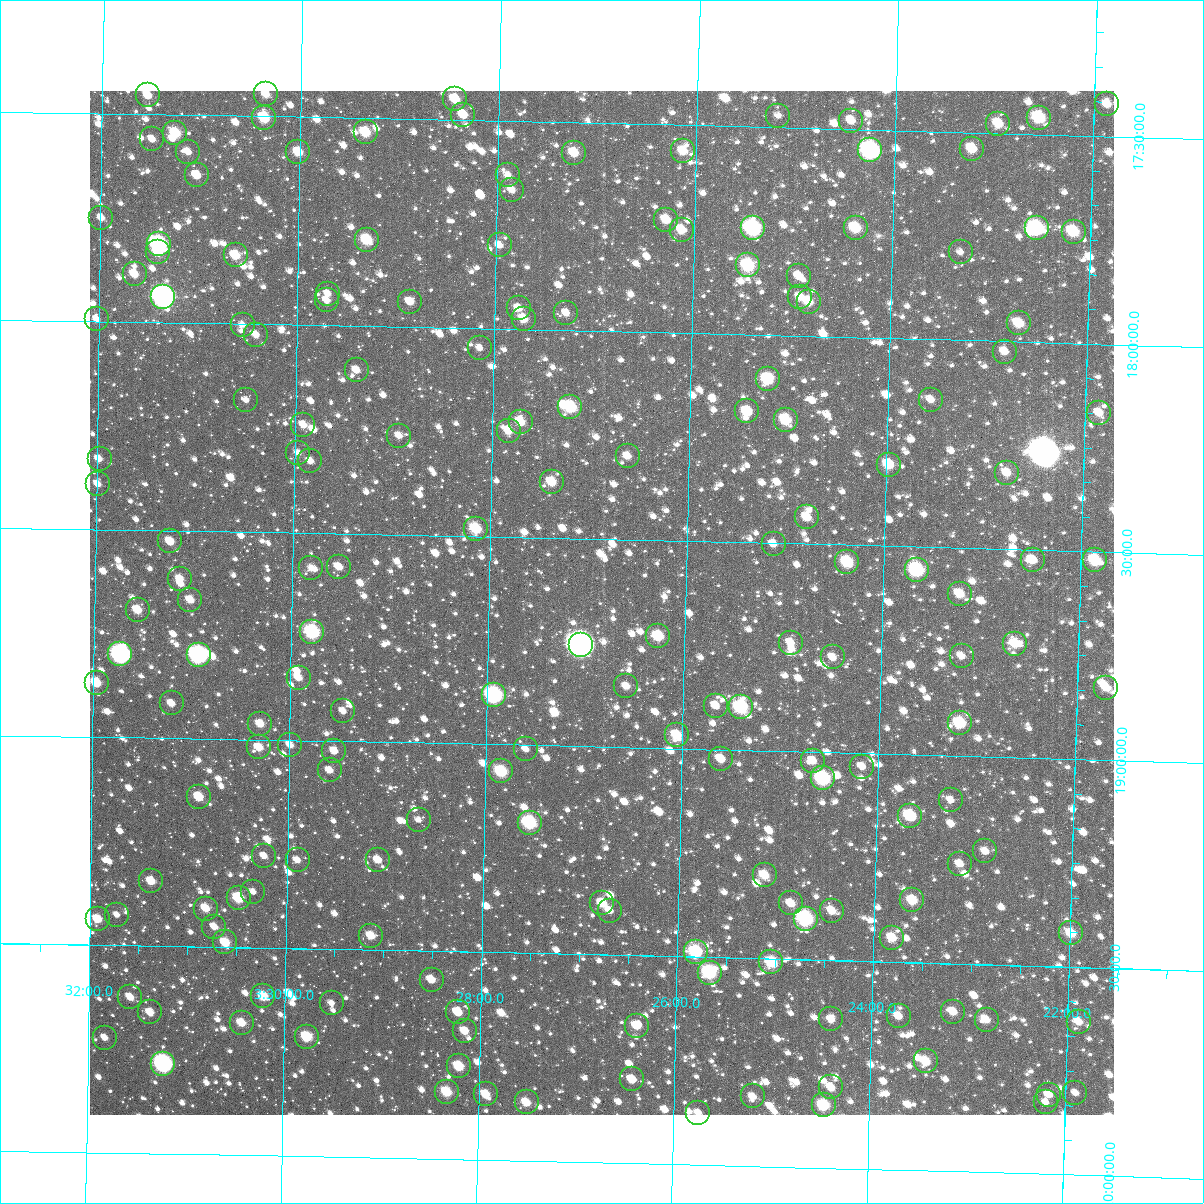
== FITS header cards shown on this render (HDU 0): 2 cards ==
NAXIS1  =                 1024
NAXIS2  =                 1024

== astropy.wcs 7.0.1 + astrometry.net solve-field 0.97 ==
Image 1024 x 1024 px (HDU 0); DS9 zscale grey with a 90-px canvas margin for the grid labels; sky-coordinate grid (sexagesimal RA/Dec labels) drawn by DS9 from the SOLVED WCS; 179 Tycho-2 reference stars matched to detected sources circled (green)
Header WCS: RA---TAN-SIP/DEC--TAN-SIP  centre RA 03:26:51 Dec +18:39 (51.71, +18.65 deg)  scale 8.66 arcsec/px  FOV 147.8' x 147.8'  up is +179 deg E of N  parity flipped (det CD > 0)
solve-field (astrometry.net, Tycho-2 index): VERIFIED the header's WCS against the Tycho-2 star catalogue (verified at 6 index scales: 11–178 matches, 0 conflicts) and refined it, rather than solving blind
Solved WCS: RA---TAN-SIP/DEC--TAN-SIP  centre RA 03:26:51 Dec +18:39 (51.71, +18.65 deg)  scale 8.66 arcsec/px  FOV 147.8' x 147.9'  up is +179 deg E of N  parity flipped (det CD > 0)
The solver's refit moves the header's centre by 2.5 arcsec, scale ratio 1.001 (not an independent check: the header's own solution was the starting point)
Tycho-2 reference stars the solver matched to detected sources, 179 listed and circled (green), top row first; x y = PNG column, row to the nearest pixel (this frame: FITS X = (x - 90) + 1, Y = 1024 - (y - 91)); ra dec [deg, ICRS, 3 dp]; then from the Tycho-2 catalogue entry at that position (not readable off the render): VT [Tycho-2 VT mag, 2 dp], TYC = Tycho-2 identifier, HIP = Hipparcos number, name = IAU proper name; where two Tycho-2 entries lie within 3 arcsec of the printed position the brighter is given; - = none
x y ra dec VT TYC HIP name
266 94 52.587 +17.447 11.28 1238-384-1 - -
148 95 52.885 +17.454 11.10 1238-42-1 - -
455 99 52.110 +17.450 10.65 1238-512-1 - -
1107 104 50.466 +17.423 11.91 1237-635-1 - -
463 115 52.089 +17.487 11.06 1238-40-1 - -
778 116 51.295 +17.472 12.47 1237-874-1 - -
264 118 52.592 +17.503 9.92 1238-131-1 - -
1039 118 50.636 +17.460 9.83 1237-64-1 - -
851 121 51.110 +17.479 11.41 1237-923-1 - -
998 124 50.740 +17.477 10.97 1237-356-1 - -
366 132 52.335 +17.534 10.35 1238-474-1 - -
175 133 52.814 +17.543 10.24 1238-472-1 - -
152 139 52.873 +17.559 11.90 1238-507-1 - -
972 149 50.804 +17.539 10.72 1237-655-1 - -
870 150 51.061 +17.549 9.12 1237-1095-1 15854 -
683 151 51.533 +17.563 11.38 1237-709-1 - -
188 152 52.781 +17.588 12.05 1238-562-1 - -
298 152 52.504 +17.584 10.91 1238-448-1 - -
574 153 51.807 +17.572 10.76 1237-362-1 - -
197 175 52.758 +17.645 11.30 1238-519-1 - -
508 175 51.973 +17.631 11.48 1237-83-1 - -
512 190 51.962 +17.665 11.69 1237-172-1 - -
101 218 52.998 +17.750 12.26 1238-329-1 - -
666 220 51.572 +17.728 10.95 1237-656-1 - -
753 228 51.351 +17.744 8.76 1237-700-1 15954 -
856 228 51.093 +17.737 10.28 1237-1073-1 - -
1037 228 50.636 +17.725 8.94 1237-248-1 15724 -
682 230 51.532 +17.752 11.12 1237-407-1 - -
1074 232 50.542 +17.731 10.14 1237-782-1 - -
367 240 52.326 +17.792 10.14 1238-586-1 - -
159 244 52.852 +17.811 8.32 1238-290-1 16416 -
500 245 51.991 +17.799 11.66 1237-731-1 - -
158 252 52.852 +17.832 10.86 1238-484-1 - -
961 252 50.826 +17.788 12.23 1237-969-1 - -
236 255 52.657 +17.835 10.64 1238-487-1 - -
748 265 51.361 +17.834 9.56 1237-220-1 - -
135 274 52.911 +17.885 11.58 1238-228-1 - -
799 276 51.233 +17.856 11.59 1237-909-1 - -
328 294 52.423 +17.923 11.89 1238-280-1 - -
163 297 52.838 +17.938 6.95 1238-670-1 16414 -
800 297 51.228 +17.907 11.67 1237-687-1 - -
327 300 52.425 +17.940 11.55 1238-282-1 - -
410 302 52.215 +17.939 11.30 1238-203-1 - -
809 302 51.206 +17.917 11.01 1237-448-1 - -
519 308 51.939 +17.949 11.51 1237-512-1 - -
566 313 51.818 +17.958 12.22 1237-551-1 - -
97 319 53.006 +17.995 11.82 1238-411-1 - -
524 319 51.926 +17.974 11.12 1237-420-1 - -
1019 323 50.673 +17.956 10.60 1237-68-1 - -
243 325 52.637 +18.002 12.19 1238-406-1 - -
256 335 52.602 +18.026 11.59 1238-105-1 - -
480 348 52.035 +18.047 11.98 1238-473-1 - -
1005 352 50.707 +18.024 11.55 1237-241-1 - -
357 370 52.346 +18.106 11.43 1238-3-1 - -
768 379 51.305 +18.106 9.86 1237-1094-1 - -
246 400 52.624 +18.183 12.81 1238-409-1 - -
931 400 50.891 +18.146 11.67 1237-1076-1 - -
570 407 51.803 +18.184 9.55 1237-34-1 - -
747 411 51.355 +18.185 10.40 1237-1039-1 - -
1099 413 50.464 +18.166 12.15 1237-441-1 - -
786 420 51.257 +18.202 10.30 1237-246-1 - -
521 422 51.928 +18.223 10.83 1237-716-1 - -
303 425 52.478 +18.240 11.90 1238-1189-1 - -
509 431 51.958 +18.244 11.27 1237-266-1 - -
399 436 52.236 +18.262 11.97 1238-59-1 - -
298 453 52.491 +18.307 12.51 1238-307-1 - -
628 456 51.656 +18.299 11.60 1237-482-1 - -
100 459 52.993 +18.330 11.79 1238-537-1 - -
310 461 52.459 +18.327 12.38 1238-630-1 - -
889 465 50.993 +18.304 10.57 1237-1079-1 - -
1007 473 50.693 +18.316 11.43 1237-662-1 - -
552 482 51.846 +18.365 10.73 1237-12-1 - -
98 484 52.996 +18.391 12.13 1238-457-1 - -
807 517 51.197 +18.436 11.34 1237-249-1 - -
476 529 52.036 +18.482 10.21 1238-144-1 - -
170 541 52.810 +18.526 11.28 1238-279-1 - -
774 544 51.280 +18.502 11.70 1237-11-1 - -
1033 560 50.622 +18.524 11.02 1237-752-1 - -
1095 560 50.463 +18.520 10.78 1237-973-2 - -
847 562 51.091 +18.541 9.97 1237-526-1 - -
339 567 52.381 +18.581 11.61 1238-340-1 - -
311 568 52.451 +18.585 12.79 1238-341-1 - -
917 570 50.915 +18.556 9.04 1237-244-1 15808 -
180 579 52.785 +18.615 11.38 1238-600-1 - -
960 594 50.804 +18.610 11.01 1237-128-1 - -
190 600 52.757 +18.666 11.05 1238-614-1 - -
138 610 52.890 +18.693 10.97 1238-620-1 - -
312 632 52.446 +18.738 9.10 1238-492-1 16271 -
658 636 51.567 +18.731 10.28 1237-367-1 - -
791 643 51.230 +18.739 11.22 1237-503-1 - -
1015 644 50.659 +18.727 11.25 1237-938-1 - -
581 645 51.763 +18.757 6.56 1241-799-1 16077 -
120 654 52.932 +18.800 8.19 1242-376-1 16441 -
199 655 52.734 +18.799 8.19 1242-382-1 16374 -
962 656 50.795 +18.760 11.71 1241-457-1 - -
833 657 51.122 +18.772 11.73 1241-1120-1 - -
299 678 52.478 +18.849 11.45 1242-454-1 - -
97 683 52.991 +18.870 10.47 1242-100-1 - -
626 686 51.645 +18.853 12.11 1241-1132-1 - -
1106 688 50.425 +18.826 11.71 1241-1017-1 - -
494 695 51.980 +18.882 8.55 1241-600-1 16136 -
172 703 52.800 +18.916 11.64 1242-166-1 - -
716 706 51.417 +18.895 11.38 1241-886-1 - -
741 707 51.353 +18.897 9.36 1241-640-1 - -
343 711 52.364 +18.927 11.51 1242-147-1 - -
960 723 50.794 +18.921 9.99 1241-955-1 - -
260 724 52.574 +18.961 11.40 1242-279-1 - -
677 735 51.514 +18.968 10.57 1241-411-1 - -
290 745 52.497 +19.011 11.52 1242-346-1 - -
259 747 52.577 +19.018 11.07 1242-226-1 - -
526 749 51.897 +19.010 11.89 1241-829-1 - -
334 751 52.384 +19.023 11.54 1242-476-1 - -
721 759 51.400 +19.023 11.20 1241-627-1 - -
813 761 51.167 +19.021 11.94 1241-923-1 - -
862 767 51.041 +19.033 11.75 1241-958-1 - -
330 770 52.395 +19.070 11.78 1242-431-1 - -
501 771 51.959 +19.065 9.80 1241-835-1 - -
823 778 51.139 +19.063 9.09 1241-1048-1 - -
199 797 52.727 +19.140 10.64 1242-172-1 - -
951 800 50.812 +19.107 12.11 1241-1054-1 - -
910 816 50.915 +19.148 10.00 1241-916-1 - -
419 820 52.167 +19.185 12.10 1242-485-1 - -
530 823 51.883 +19.187 9.66 1241-770-1 16109 -
985 851 50.721 +19.228 11.55 1241-772-1 - -
264 856 52.558 +19.279 11.72 1242-457-1 - -
298 860 52.473 +19.288 12.10 1242-129-1 - -
378 860 52.268 +19.284 11.39 1242-9-1 - -
960 864 50.785 +19.260 11.72 1241-711-1 - -
765 875 51.282 +19.300 10.63 1241-371-1 - -
151 881 52.845 +19.344 11.18 1242-246-1 - -
253 892 52.585 +19.366 12.27 1242-125-1 - -
239 898 52.621 +19.382 10.12 1242-349-1 - -
912 900 50.903 +19.351 10.40 1241-1046-1 - -
602 903 51.694 +19.376 10.98 1241-228-1 - -
791 903 51.212 +19.366 11.33 1241-540-1 - -
206 909 52.704 +19.409 11.03 1242-3-1 - -
610 911 51.674 +19.394 11.55 1241-333-1 - -
832 911 51.108 +19.381 11.01 1241-160-1 - -
117 915 52.931 +19.427 12.23 1242-42-1 - -
98 919 52.980 +19.438 10.98 1242-62-1 - -
806 919 51.174 +19.402 8.82 1241-100-1 - -
214 927 52.682 +19.451 11.92 1242-71-1 - -
1071 933 50.496 +19.420 10.86 1241-864-1 - -
371 936 52.282 +19.466 10.97 1242-432-1 - -
892 938 50.953 +19.442 10.80 1241-293-1 - -
225 942 52.653 +19.489 10.83 1242-139-1 - -
696 952 51.452 +19.488 9.53 1241-201-1 - -
771 962 51.259 +19.509 9.86 1241-453-1 - -
710 973 51.416 +19.538 9.33 1241-901-1 - -
432 980 52.125 +19.569 11.27 1242-220-1 - -
263 996 52.554 +19.617 10.40 1242-413-1 - -
130 997 52.894 +19.624 11.56 1242-351-1 - -
332 1003 52.380 +19.630 12.51 1242-201-1 - -
150 1012 52.842 +19.660 11.33 1242-294-1 - -
458 1012 52.056 +19.646 10.97 1242-235-1 - -
953 1012 50.792 +19.616 11.41 1241-141-1 - -
899 1016 50.931 +19.630 11.89 1241-273-1 - -
831 1019 51.103 +19.642 11.50 1241-604-1 - -
987 1020 50.705 +19.634 11.88 1241-974-1 - -
1079 1022 50.470 +19.631 11.68 1241-548-1 - -
242 1023 52.608 +19.682 10.82 1242-265-1 - -
637 1026 51.600 +19.669 11.30 1241-181-1 - -
465 1031 52.038 +19.691 11.32 1242-264-1 - -
307 1037 52.441 +19.713 10.18 1242-1192-1 - -
105 1038 52.957 +19.723 12.34 1242-214-1 - -
926 1061 50.858 +19.737 10.51 1241-435-1 - -
163 1064 52.806 +19.783 8.92 1242-961-2 16401 -
459 1066 52.051 +19.776 10.33 1242-436-1 - -
632 1079 51.607 +19.799 11.02 1241-724-1 - -
831 1087 51.098 +19.806 11.25 1241-914-1 - -
447 1092 52.080 +19.840 10.34 1242-200-1 - -
1075 1093 50.474 +19.803 12.59 1241-307-1 - -
486 1094 51.980 +19.842 10.71 1241-1068-1 - -
1049 1095 50.542 +19.809 11.89 1241-171-1 - -
753 1096 51.298 +19.833 11.36 1241-882-1 - -
527 1102 51.876 +19.860 11.36 1241-930-1 - -
1046 1102 50.549 +19.827 12.13 1241-15-1 - -
824 1105 51.116 +19.850 9.95 1241-934-1 - -
698 1113 51.436 +19.875 12.01 1241-239-1 - -